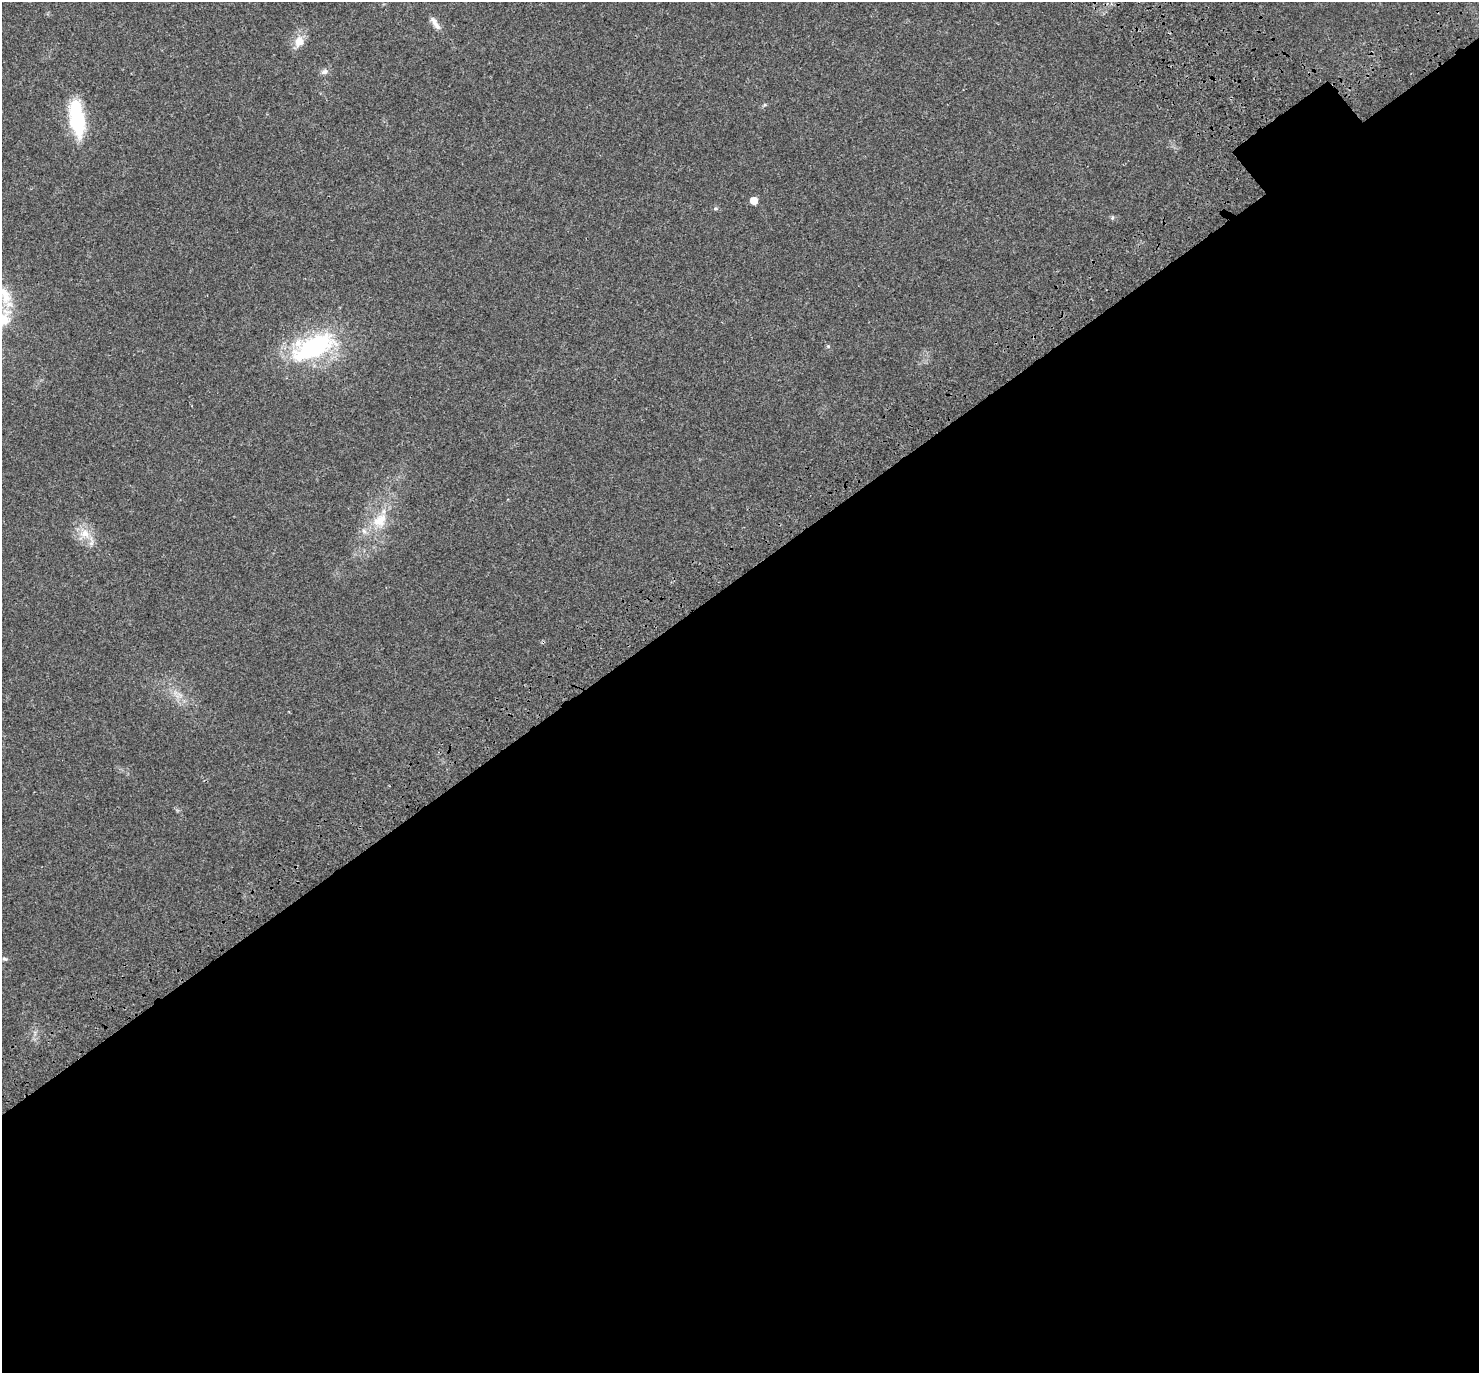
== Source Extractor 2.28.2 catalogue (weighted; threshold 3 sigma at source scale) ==
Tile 15 of 4 x 4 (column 3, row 4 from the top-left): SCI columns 3084-4560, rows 290-1660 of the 6171 x 6121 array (HDU 1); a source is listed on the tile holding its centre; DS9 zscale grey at full resolution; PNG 1481 x 1375 px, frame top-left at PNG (2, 2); no overlay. Shown black and unused: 58% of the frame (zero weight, under 3 of 4 exposures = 9% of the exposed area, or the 3 px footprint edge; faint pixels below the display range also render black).
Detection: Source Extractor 2.28.2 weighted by HDU 2 'WHT'; one run over the whole footprint, this tile lists its part. Background 0.0369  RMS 0.0036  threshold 0.0163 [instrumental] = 3 sigma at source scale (4.5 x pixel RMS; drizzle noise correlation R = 1.50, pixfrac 1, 0.0396/0.0396 arcsec/px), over >= 5 px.
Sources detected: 18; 3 inside a brighter listed object's ellipse — not listed separately; the other 15 listed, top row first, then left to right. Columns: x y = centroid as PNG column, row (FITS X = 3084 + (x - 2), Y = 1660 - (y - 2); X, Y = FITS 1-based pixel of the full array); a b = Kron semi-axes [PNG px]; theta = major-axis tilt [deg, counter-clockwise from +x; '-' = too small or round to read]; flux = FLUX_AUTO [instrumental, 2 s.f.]
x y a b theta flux
435 23 21 6 -56 2.4
299 41 17 12 67 4.3
324 72 9 7 16 1.3
765 105 6 4 -17 0.4
77 118 42 16 -82 23
754 201 5 5 - 5
715 208 6 6 - 0.61
1112 218 6 4 47 0.52
6 298 18 13 61 6.6
828 346 5 5 - 0.48
313 347 55 25 22 45
382 519 16 16 - 6.3
364 531 7 6 - 1.2
85 534 16 13 -22 5.3
4 959 7 4 -15 0.59